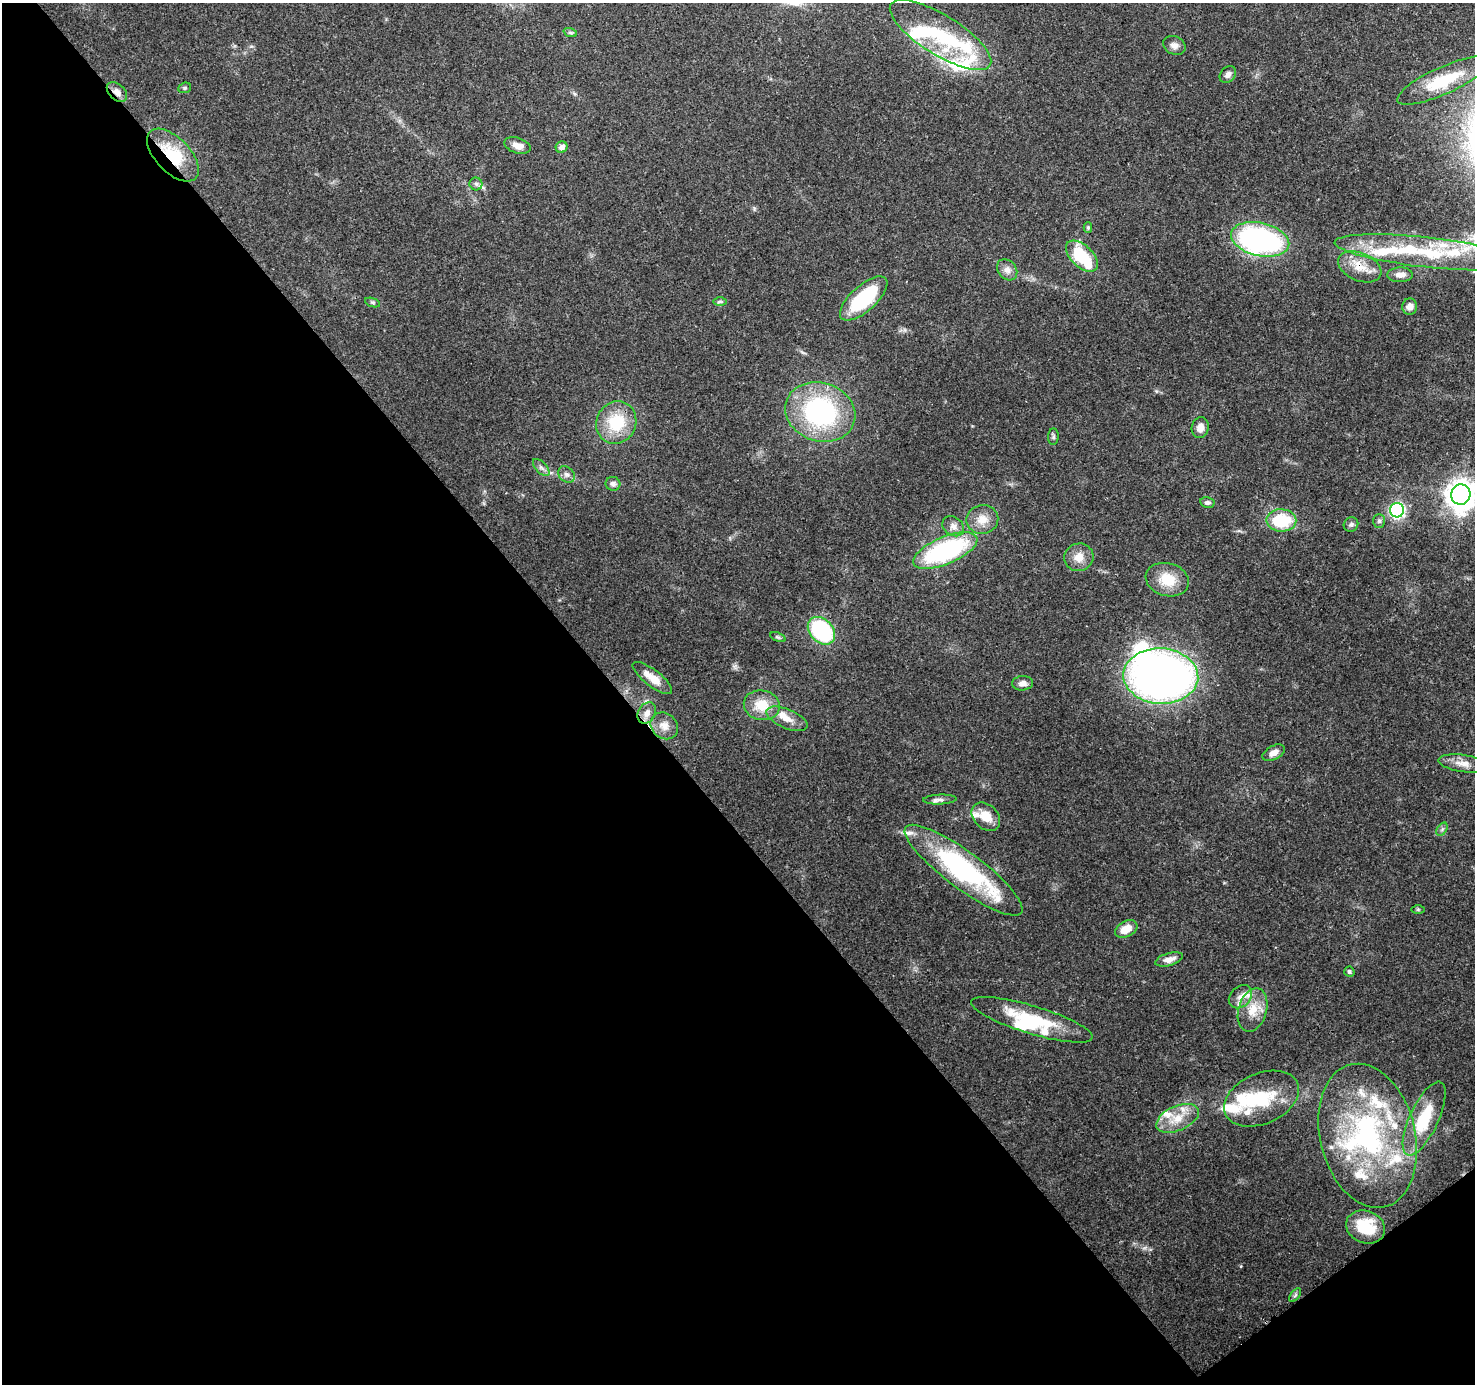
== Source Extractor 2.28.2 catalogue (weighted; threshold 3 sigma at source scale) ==
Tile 14 of 4 x 4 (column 2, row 4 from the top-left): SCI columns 1569-3041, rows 207-1588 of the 6082 x 6009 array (HDU 1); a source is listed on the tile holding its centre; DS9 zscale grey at full resolution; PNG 1477 x 1386 px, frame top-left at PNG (2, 3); each listed source drawn as its Kron ellipse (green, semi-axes under 4 px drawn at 4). Shown black and unused: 44% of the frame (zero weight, under 3 of 4 exposures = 7% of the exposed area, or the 3 px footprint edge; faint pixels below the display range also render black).
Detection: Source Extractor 2.28.2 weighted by HDU 2 'WHT'; one run over the whole footprint, this tile lists its part. Background 0.0912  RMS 0.0036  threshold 0.0161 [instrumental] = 3 sigma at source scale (4.5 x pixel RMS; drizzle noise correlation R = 1.50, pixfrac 1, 0.0396/0.0396 arcsec/px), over >= 5 px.
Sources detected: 97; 5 inside a brighter object's white glare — neither listed nor drawn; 24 inside a brighter listed object's ellipse — not listed separately; the other 68 listed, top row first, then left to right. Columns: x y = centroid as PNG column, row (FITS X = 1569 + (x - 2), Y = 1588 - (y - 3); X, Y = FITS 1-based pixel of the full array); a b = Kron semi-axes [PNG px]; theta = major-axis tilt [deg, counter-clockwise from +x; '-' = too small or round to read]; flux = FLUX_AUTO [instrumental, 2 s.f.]
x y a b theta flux
570 32 7 4 -19 0.63
940 35 58 20 -32 32
1174 45 11 9 -26 1.9
1228 75 9 7 47 1.5
1444 80 51 13 24 16
185 88 6 5 - 0.58
117 92 12 7 -43 2.1
517 146 13 7 -17 2.9
562 147 6 5 - 1.9
173 155 33 17 -46 16
476 184 6 6 - 0.93
1088 227 5 4 - 0.62
1260 239 30 16 -12 82
1427 252 93 15 -6 29
1082 256 19 11 -44 18
1360 267 23 14 -23 6.8
1007 270 11 9 -51 2.2
1400 275 12 7 2 2.8
864 298 30 12 42 29
373 302 8 3 -19 0.55
720 302 7 4 0 0.64
1410 306 8 7 - 2.2
820 412 35 29 -18 55
616 423 22 19 64 15
1200 428 10 8 79 2.6
1053 437 8 5 85 0.77
541 467 10 5 -47 1.3
566 474 9 7 -43 1.4
613 484 7 7 - 1.5
1461 494 10 9 - 460
1207 503 7 5 -11 0.99
1397 510 7 7 - 84
982 519 16 14 11 4.9
1281 520 15 11 -1 17
1379 521 7 6 - 0.75
1351 524 7 6 - 0.93
953 526 12 9 -36 2.2
945 551 34 13 23 54
1079 557 14 14 - 4.2
1167 580 22 16 -15 9.3
821 631 16 11 -45 39
778 637 8 4 -22 0.6
1161 676 37 28 -3 210
652 678 24 8 -38 5.3
1023 683 10 7 5 2
762 705 18 14 -12 8
647 713 11 8 60 2.6
787 719 22 9 -23 4.4
664 726 15 12 -41 3.7
1274 753 12 7 28 2.3
1463 763 25 8 -8 4
940 800 17 5 3 1.4
986 817 16 12 -45 5.8
1442 829 7 4 56 0.76
964 870 72 18 -37 59
1418 909 7 4 0 0.44
1126 929 12 7 28 4.9
1169 959 14 6 16 2.6
1349 972 5 5 - 0.68
1240 997 13 10 44 2.9
1253 1010 22 14 74 7.1
1032 1020 63 14 -17 20
1261 1099 39 25 23 19
1178 1118 23 12 24 7.3
1424 1118 40 14 65 16
1368 1136 73 47 -76 76
1366 1227 20 16 -22 12
1295 1295 8 4 53 0.75
Overlapping masked pixels (flux is a lower limit): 3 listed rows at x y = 117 92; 173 155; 1360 267
Isophote crosses this tile's border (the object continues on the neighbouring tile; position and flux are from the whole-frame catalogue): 2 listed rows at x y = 1427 252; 1461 494